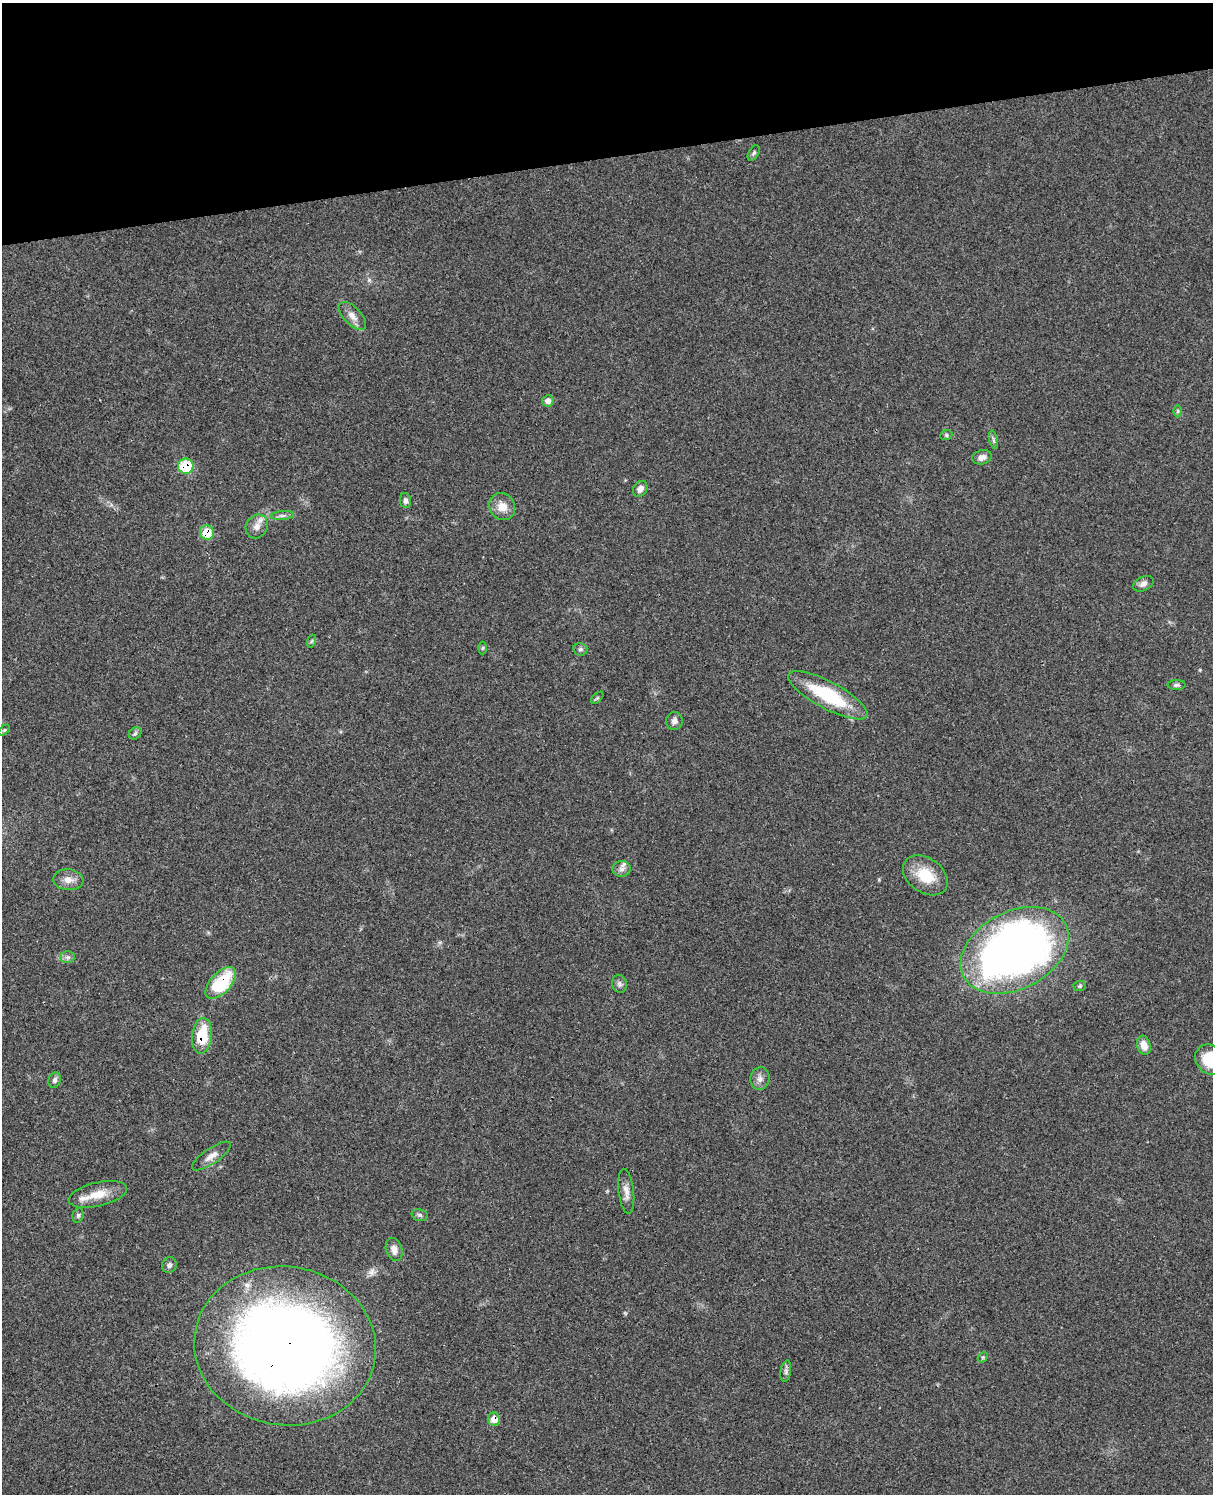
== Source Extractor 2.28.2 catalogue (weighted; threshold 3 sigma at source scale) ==
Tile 3 of 4 x 3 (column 3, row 1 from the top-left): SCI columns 2544-3754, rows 3268-4759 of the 5077 x 4925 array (HDU 1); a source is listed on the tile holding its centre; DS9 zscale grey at full resolution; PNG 1215 x 1496 px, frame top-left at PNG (2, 3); each listed source drawn as its Kron ellipse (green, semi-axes under 4 px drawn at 4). Shown black and unused: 10% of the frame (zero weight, under 3 of 4 exposures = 6% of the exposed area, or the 3 px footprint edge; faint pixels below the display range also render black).
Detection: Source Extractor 2.28.2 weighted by HDU 2 'WHT'; one run over the whole footprint, this tile lists its part. Background 0.0987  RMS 0.0063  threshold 0.0285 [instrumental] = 3 sigma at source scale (4.5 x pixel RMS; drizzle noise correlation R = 1.50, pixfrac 1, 0.05/0.05 arcsec/px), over >= 5 px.
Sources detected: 49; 1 inside a brighter listed object's ellipse — not listed separately; the other 48 listed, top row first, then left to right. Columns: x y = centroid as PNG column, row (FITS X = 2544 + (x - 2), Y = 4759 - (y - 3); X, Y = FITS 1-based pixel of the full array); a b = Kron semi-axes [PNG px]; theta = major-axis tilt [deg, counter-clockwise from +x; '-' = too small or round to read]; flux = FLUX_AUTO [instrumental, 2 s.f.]
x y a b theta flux
754 153 8 5 59 1.2
352 316 17 8 -46 5
548 401 6 5 - 2.9
1178 411 6 4 90 0.97
946 435 6 5 - 1
993 440 9 4 -77 1.4
982 457 10 7 15 3.3
186 466 8 7 - 25
640 489 8 6 58 2.9
405 500 7 5 -82 1.8
502 507 14 12 -59 7.2
282 516 11 4 5 1.9
257 526 12 10 61 4.9
207 532 7 7 - 15
1143 584 11 7 26 2.7
312 641 6 4 70 0.92
482 648 6 4 87 0.88
580 649 7 6 - 1.5
1177 685 9 5 1 1.4
828 695 44 13 -28 40
597 698 7 3 45 0.84
674 721 9 8 - 2.5
4 730 6 4 44 0.89
135 733 7 5 44 1.3
622 869 9 8 - 2.8
925 875 24 17 -35 18
68 880 15 10 -4 5.4
1015 950 57 38 27 460
67 957 7 6 - 1.8
221 983 19 10 47 35
619 984 9 7 -75 2
1080 986 6 5 - 1.1
202 1036 18 10 84 23
1144 1045 10 6 -73 5.7
1210 1060 16 14 -47 20
760 1079 11 9 80 3.4
55 1080 8 6 68 1.9
211 1156 23 8 34 5
626 1191 23 7 -84 4.9
98 1194 30 11 13 11
78 1215 7 5 75 1.3
420 1215 8 6 -13 1.6
394 1249 12 8 -73 4.2
169 1265 8 7 - 1.8
285 1346 91 79 -9 660
983 1357 6 4 44 0.79
786 1371 11 5 79 1.8
494 1419 6 6 - 7.1
Overlapping masked pixels (flux is a lower limit): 6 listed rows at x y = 186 466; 207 532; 221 983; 202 1036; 285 1346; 494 1419
Isophote crosses this tile's border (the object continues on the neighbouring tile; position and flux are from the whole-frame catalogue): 1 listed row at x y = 1210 1060